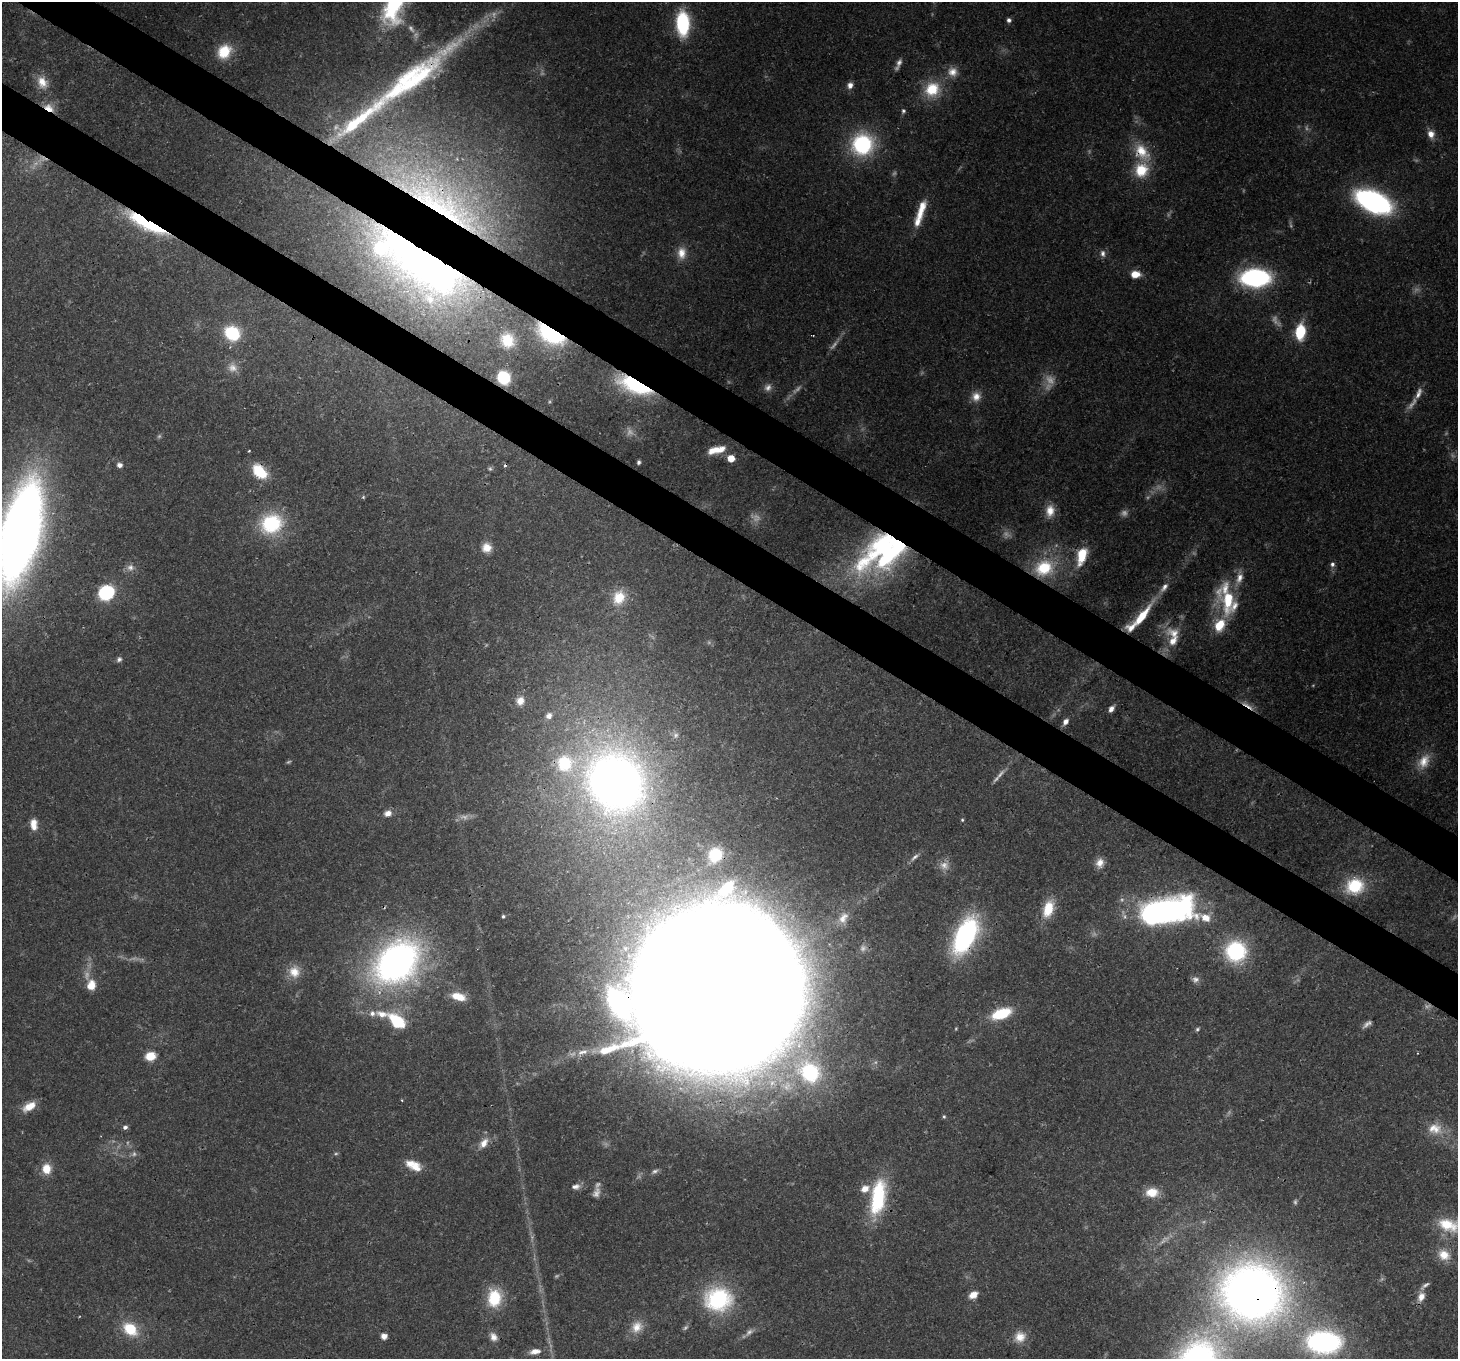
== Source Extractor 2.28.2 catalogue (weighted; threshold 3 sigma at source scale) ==
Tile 11 of 4 x 4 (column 3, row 3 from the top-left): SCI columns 2986-4441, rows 1708-3064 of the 5968 x 6059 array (HDU 1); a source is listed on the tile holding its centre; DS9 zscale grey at full resolution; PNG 1460 x 1361 px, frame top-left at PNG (2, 2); no overlay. Shown black and unused: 7% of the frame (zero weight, under 3 of 4 exposures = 7% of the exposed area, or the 3 px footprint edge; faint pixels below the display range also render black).
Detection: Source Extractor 2.28.2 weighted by HDU 2 'WHT'; one run over the whole footprint, this tile lists its part. Background 0.0541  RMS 0.0029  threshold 0.0131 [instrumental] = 3 sigma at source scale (4.5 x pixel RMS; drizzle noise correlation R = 1.50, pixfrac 1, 0.0396/0.0396 arcsec/px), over >= 5 px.
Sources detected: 183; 47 too faint to see at this stretch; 3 inside a brighter object's white glare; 1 cosmic-ray / hot-pixel residue — not listed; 14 inside a brighter listed object's ellipse — not listed separately; the other 118 listed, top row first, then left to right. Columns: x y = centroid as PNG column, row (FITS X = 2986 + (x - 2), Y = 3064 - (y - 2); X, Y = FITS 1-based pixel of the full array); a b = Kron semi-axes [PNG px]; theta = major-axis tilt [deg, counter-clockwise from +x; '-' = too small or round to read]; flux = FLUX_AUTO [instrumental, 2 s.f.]
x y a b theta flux
1009 20 6 6 - 0.92
683 23 21 11 -88 26
224 51 17 14 53 8.7
898 64 16 5 67 1.6
952 72 14 14 - 3.6
410 80 110 27 36 61
42 82 19 14 -61 4.7
850 85 7 6 - 1.9
932 89 21 19 37 11
49 108 15 9 -33 3.6
903 111 7 6 - 0.73
1431 134 9 7 -70 3
862 144 22 22 - 31
1142 152 27 18 -52 9.5
1141 170 18 16 62 9.5
1373 201 28 15 -25 83
438 202 151 40 -33 120
921 210 30 9 73 6.5
146 223 50 10 -29 31
381 248 81 36 -44 73
681 253 17 12 88 4.1
1103 253 10 7 -83 1.4
439 272 53 50 -25 150
1135 274 11 8 1 3.8
1255 278 20 12 1 67
1300 332 16 10 82 13
232 333 13 11 -35 18
550 334 31 16 -31 38
813 335 3 2 - 0.23
507 340 23 20 -63 11
503 377 9 8 - 25
635 385 34 13 -22 40
1419 393 17 7 69 2.3
976 397 13 12 - 3.2
714 450 20 8 16 4.3
731 458 5 5 - 5.4
638 462 4 3 - 0.64
119 465 6 6 - 1.4
259 471 19 12 -47 9.9
363 497 5 3 - 0.36
1050 511 16 11 84 4.3
271 524 27 23 25 22
20 533 78 29 76 390
486 548 11 11 - 3.4
887 554 60 39 21 82
1082 555 21 10 74 9.1
1332 564 7 6 - 1.1
130 567 10 10 - 1.9
1044 568 26 20 21 17
1164 587 16 8 53 2.4
1225 588 47 20 62 12
106 592 10 9 - 36
619 597 20 16 66 7.4
1142 616 33 8 52 11
1174 633 26 14 -22 5.6
119 659 8 6 49 0.93
520 701 11 11 - 2.8
1248 705 23 4 -33 2.3
1111 709 8 5 55 1.7
549 716 9 8 - 1.9
1065 722 8 6 53 1.7
676 735 9 8 - 1.2
1424 761 23 15 58 6.1
565 763 23 22 - 17
616 781 57 50 -60 240
388 813 9 7 22 2
962 820 4 4 - 0.38
34 824 15 8 -85 3.2
715 855 18 15 58 11
915 857 15 5 42 1.3
1100 863 12 10 83 2.6
1355 886 20 18 17 13
1048 909 22 12 71 7.6
1166 911 43 18 10 140
503 916 4 4 - 0.49
843 918 18 11 55 3.4
1205 918 16 10 -22 4.3
965 936 29 15 64 66
1236 951 19 19 - 30
397 962 56 40 41 120
294 972 17 15 88 5
1195 979 10 9 - 1.4
91 985 13 10 83 4.2
719 989 97 93 2 4300
458 996 16 8 -15 5.6
618 1003 30 15 -62 44
372 1013 8 7 - 1.6
1001 1013 22 11 20 12
397 1021 19 11 -43 14
1197 1029 6 5 - 0.55
582 1052 19 8 18 3.3
150 1056 11 9 11 5.3
810 1072 33 27 -41 35
29 1106 17 9 30 4.9
944 1116 5 4 - 0.46
125 1127 6 6 - 0.87
1435 1129 21 16 -6 6.2
484 1143 16 9 54 3.2
416 1167 14 13 - 4.2
46 1169 13 11 -87 4.9
655 1171 11 6 24 1
576 1186 12 8 9 1.7
1152 1192 16 12 4 5.7
878 1198 40 16 80 27
1447 1225 30 16 -22 10
1444 1255 17 14 -38 5.2
1252 1293 52 48 -13 300
973 1295 10 7 30 3
1421 1297 13 9 70 3
494 1298 22 16 83 12
718 1299 30 26 2 32
637 1327 18 14 58 4.5
130 1329 14 10 -38 12
384 1336 5 5 - 2.6
493 1337 11 9 -61 2
1020 1337 15 14 - 4.2
1324 1342 38 25 -2 60
535 1351 13 7 9 2.6
Overlapping masked pixels (flux is a lower limit): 18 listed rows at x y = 410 80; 49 108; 1142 152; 1373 201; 438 202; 146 223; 381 248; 439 272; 550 334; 635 385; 259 471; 887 554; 1248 705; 1166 911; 965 936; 719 989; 618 1003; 1252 1293
Isophote crosses this tile's border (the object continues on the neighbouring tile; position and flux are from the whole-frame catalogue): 2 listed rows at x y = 20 533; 1447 1225